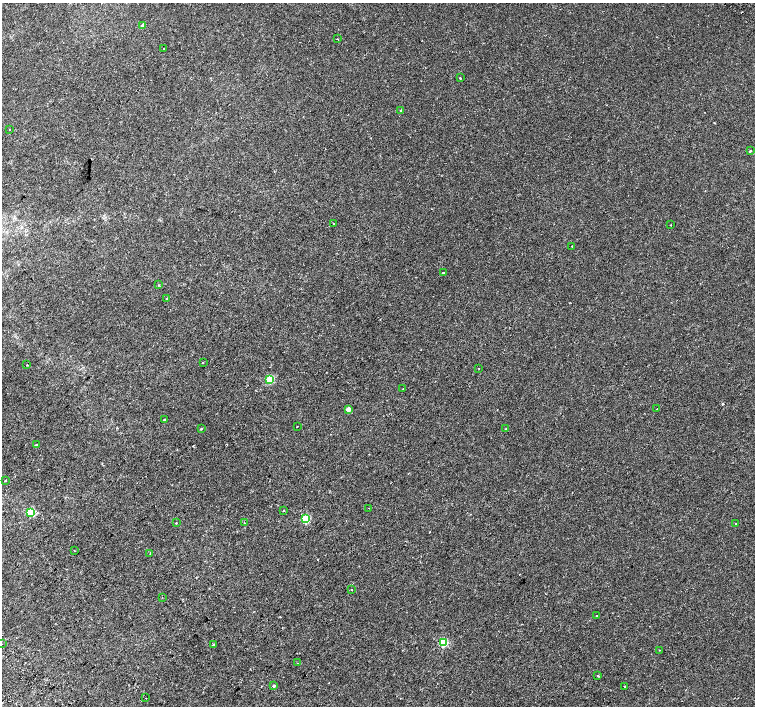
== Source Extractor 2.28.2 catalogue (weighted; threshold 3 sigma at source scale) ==
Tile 7 of 4 x 4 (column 3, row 2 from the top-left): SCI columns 3055-4560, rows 3013-4419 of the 6117 x 6089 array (HDU 1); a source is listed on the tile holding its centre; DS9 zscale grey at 2 x 2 block average (1 PNG px = mean of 2 x 2 image px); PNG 757 x 708 px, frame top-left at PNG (2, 3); each listed source drawn as its Kron ellipse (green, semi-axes under 4 px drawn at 4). Shown black and unused: <1% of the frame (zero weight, under 2 of 3 exposures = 3% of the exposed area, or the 3 px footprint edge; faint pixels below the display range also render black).
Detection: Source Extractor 2.28.2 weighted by HDU 2 'WHT'; one run over the whole footprint, this tile lists its part. Background 0.00183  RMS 0.0023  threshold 0.0105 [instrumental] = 3 sigma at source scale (4.5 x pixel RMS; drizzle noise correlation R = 1.50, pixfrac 1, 0.0396/0.0396 arcsec/px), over >= 5 px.
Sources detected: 50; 3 cosmic-ray / hot-pixel residue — neither listed nor drawn; the other 47 listed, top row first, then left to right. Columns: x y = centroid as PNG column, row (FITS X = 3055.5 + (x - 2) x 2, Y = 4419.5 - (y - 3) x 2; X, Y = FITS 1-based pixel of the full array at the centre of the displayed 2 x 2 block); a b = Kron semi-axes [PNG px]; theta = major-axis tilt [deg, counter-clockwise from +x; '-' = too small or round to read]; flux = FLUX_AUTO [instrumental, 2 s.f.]
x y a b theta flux
143 25 3 2 - 1.7
337 39 2 2 - 0.22
164 49 2 2 - 1.2
460 78 2 2 - 0.67
401 110 2 2 - 0.64
10 129 2 2 - 0.49
750 151 4 2 - 0.53
334 223 2 2 - 0.79
671 225 2 2 - 0.2
572 246 2 2 - 0.34
443 273 2 2 - 0.86
159 285 3 2 - 0.35
167 298 2 2 - 0.38
203 363 2 2 - 0.51
26 365 2 2 - 0.54
478 368 2 2 - 0.18
270 379 3 3 - 29
403 389 2 2 - 0.19
348 409 3 2 - 6
657 409 2 2 - 0.24
164 420 3 2 - 0.51
297 426 2 2 - 0.22
201 429 3 2 - 0.34
506 429 2 2 - 0.35
36 445 2 2 - 1.8
5 481 2 2 - 0.38
369 508 2 2 - 0.16
283 510 2 2 - 0.32
31 512 3 3 - 29
306 519 3 3 - 26
176 523 2 2 - 0.22
245 523 2 2 - 0.68
736 523 2 2 - 0.66
74 551 2 2 - 0.32
150 554 2 2 - 0.2
352 590 2 2 - 0.3
162 597 2 2 - 0.2
597 616 2 2 - 0.27
443 643 3 3 - 30
2 644 2 2 - 0.84
213 645 3 2 - 0.37
659 650 2 2 - 0.19
298 663 2 2 - 0.33
598 676 2 2 - 0.92
274 686 3 3 - 0.74
624 686 2 2 - 0.64
146 698 2 2 - 2
Isophote crosses this tile's border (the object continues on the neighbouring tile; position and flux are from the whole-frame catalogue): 1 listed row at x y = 2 644
Diffuse or blended objects may show on this block-average render without a row.